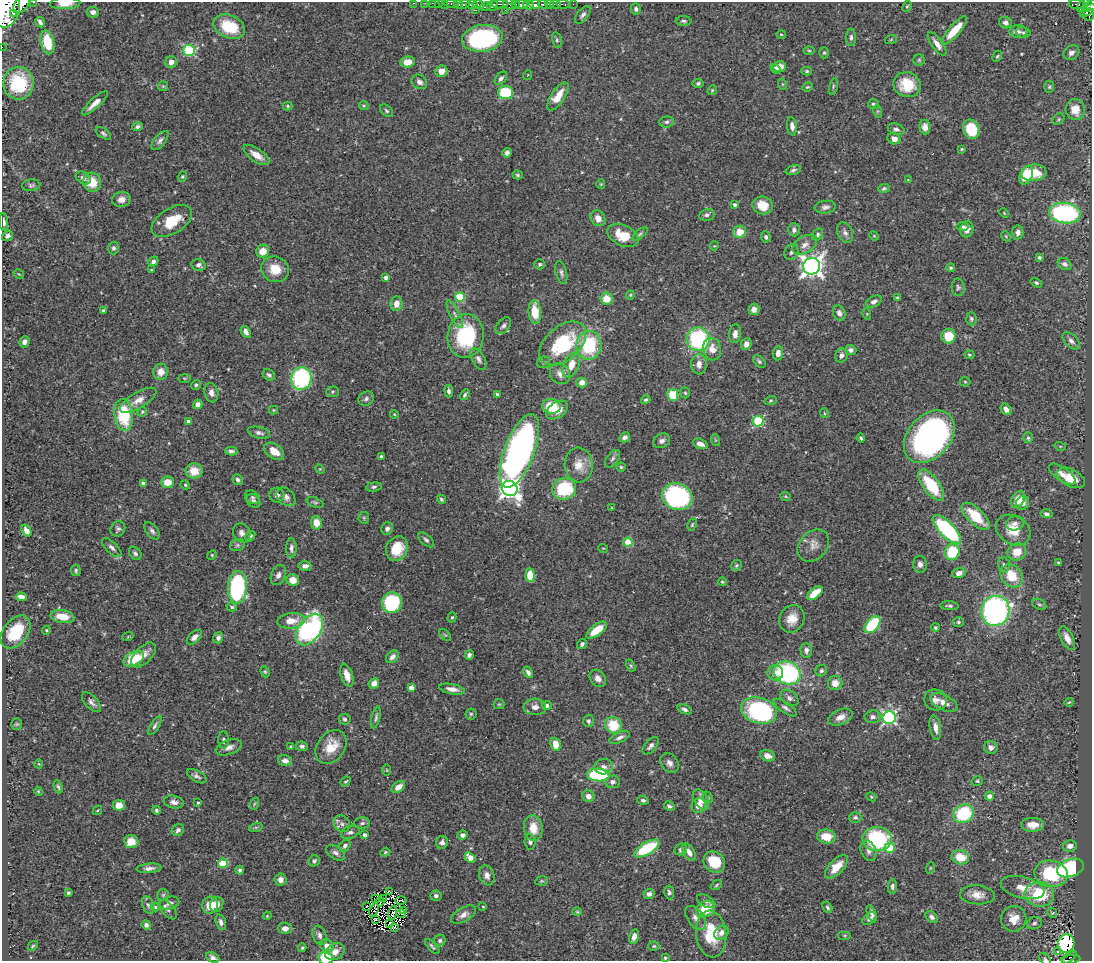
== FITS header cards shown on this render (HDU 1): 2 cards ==
NAXIS1  =                 1090
NAXIS2  =                  959

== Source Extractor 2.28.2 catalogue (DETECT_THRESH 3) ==
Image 1090 x 959 px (HDU 1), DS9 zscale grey, 1 PNG px = 1 image px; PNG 1094 x 963 px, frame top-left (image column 1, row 959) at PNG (2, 2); each listed source drawn as its Kron ellipse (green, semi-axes under 4 px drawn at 4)
Background 0.43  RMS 0.021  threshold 0.0627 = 3 sigma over >= 5 px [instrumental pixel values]
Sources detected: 521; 5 with non-positive FLUX_AUTO (blend fragments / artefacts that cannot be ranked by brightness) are neither listed nor drawn; of the other 516, the 500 brightest by FLUX_AUTO listed and drawn (16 fainter detections omitted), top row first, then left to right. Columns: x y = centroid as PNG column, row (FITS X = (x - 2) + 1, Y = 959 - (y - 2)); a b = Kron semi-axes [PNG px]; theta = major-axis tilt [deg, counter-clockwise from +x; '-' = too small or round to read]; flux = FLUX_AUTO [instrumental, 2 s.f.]
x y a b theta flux
34 2 3 2 - 28
65 3 15 5 2 14
413 3 3 2 - 10
425 3 3 2 - 4.3
432 3 2 2 - 5.9
438 3 2 2 - 6.9
451 3 7 3 -10 35
443 4 6 2 -46 5.4
458 4 4 3 - 100
500 4 8 3 3 140
509 4 6 5 - 150
516 4 4 3 - 58
521 4 7 3 -7 69
535 4 5 3 - 110
543 4 4 3 - 140
549 4 4 3 - 120
555 4 5 3 - 210
563 4 7 3 -8 44
573 4 2 2 - 3.6
1077 4 8 5 -1 67
21 5 10 6 48 890
463 5 6 3 20 300
472 5 6 4 1 260
479 5 6 3 -12 60
528 5 5 4 - 590
1083 5 8 3 56 43
493 6 5 5 - 120
907 6 6 4 65 1.9
1090 6 8 4 30 140
486 7 5 2 - 74
7 9 18 13 73 3300
636 9 6 5 - 3.2
476 10 2 2 - 4.5
505 10 3 2 - 18
1088 10 9 3 37 160
93 12 6 5 - 5.8
13 13 4 2 - 150
583 15 10 5 51 4.7
1089 15 6 5 - 170
683 21 8 4 -2 3
40 22 5 3 - 4.1
1005 23 6 5 - 5.3
229 27 16 11 -22 50
954 30 18 5 48 33
1018 32 9 6 -2 5.1
1023 32 7 5 -11 2.7
781 34 5 3 - 1.5
851 37 8 5 90 3.7
482 38 20 13 8 200
891 39 6 4 20 1.4
557 40 8 4 -77 2.5
47 42 12 6 -77 45
937 44 14 5 -54 9.8
2 47 2 2 - 3.8
189 50 6 5 - 120
809 51 6 4 -1 1.7
824 53 5 5 - 2
1071 53 8 7 - 6.5
997 56 6 4 65 2.1
919 60 5 5 - 2.3
171 62 6 5 - 9.1
407 62 7 5 4 15
780 67 6 5 - 11
776 69 6 4 -45 6.5
441 71 6 5 - 14
807 71 5 4 - 2.2
528 75 5 3 - 1.2
501 78 8 5 52 4.3
419 82 8 6 -35 6.5
18 83 16 15 - 83
698 83 5 4 - 2.7
782 84 5 3 - 1.3
907 85 13 12 - 44
163 86 5 5 - 1.5
833 86 8 3 78 2.2
807 87 5 3 - 1.8
1049 87 6 5 - 2.3
712 90 5 4 - 1.8
506 93 7 6 - 79
558 96 16 6 56 22
95 103 17 5 42 12
874 104 5 5 - 3
288 106 5 4 - 1.9
364 106 5 4 - 2
1075 110 10 9 - 22
386 111 7 5 -42 3
877 111 6 4 -72 1.8
1059 119 6 5 - 2.1
667 122 7 5 3 3.2
137 126 6 4 13 3.6
792 126 9 5 -81 6.9
925 127 7 5 -85 9
896 129 8 5 -16 4.8
971 129 10 8 -65 49
103 133 9 4 -34 3.2
894 139 6 5 - 7.4
160 141 11 5 49 5.1
962 149 3 2 - 1.5
507 153 5 4 - 4.1
256 155 15 6 -34 16
793 170 8 4 16 3.3
1034 173 13 8 6 35
518 175 5 4 - 2.2
1026 175 10 6 64 42
182 176 5 4 - 1.7
83 178 8 5 -34 5.3
908 180 4 4 - 1.2
92 182 9 9 - 25
601 184 4 4 - 1.5
31 185 9 6 3 3.5
884 188 6 4 20 2.5
121 199 9 7 11 8.2
735 205 4 4 - 2.9
763 205 10 9 - 25
825 207 10 6 6 5.4
1004 213 5 3 - 1.3
1065 213 16 10 -8 230
707 215 8 6 13 4.4
598 218 8 7 - 11
172 221 22 12 31 41
4 222 9 4 -87 4.7
963 227 6 4 8 3.3
967 229 8 6 77 8.8
794 230 6 5 - 4.2
740 232 6 6 - 21
1018 232 7 5 85 5.9
845 233 11 7 -65 6
640 234 9 4 39 2.5
623 235 16 10 -26 33
818 235 6 5 - 3
7 236 6 4 38 4.7
874 236 5 4 - 1.6
1006 236 5 4 - 1.5
766 237 5 4 - 3.5
805 245 13 8 30 10
714 246 5 3 - 1.2
113 248 6 5 - 3.7
263 251 6 6 - 16
791 252 8 6 59 4.4
1039 257 4 4 - 2.9
153 261 5 4 - 5.1
540 264 5 5 - 2.6
1065 264 7 5 -32 5.1
199 265 7 5 -19 4.8
812 266 8 8 - 990
951 268 4 4 - 2.2
275 269 14 12 -26 26
151 270 4 3 - 1.4
561 273 12 5 -75 4.5
19 274 5 3 - 1.3
386 278 4 3 - 5.1
1036 283 6 4 -31 2.5
958 287 9 6 -88 3.5
630 295 4 4 - 1.5
460 297 5 5 - 62
897 298 3 3 - 2
606 299 6 6 - 22
874 301 8 5 27 5.1
396 304 7 6 - 11
754 309 6 5 - 7.5
103 311 4 3 - 2.2
535 312 12 6 -85 33
839 313 8 6 -67 5.5
455 314 15 5 -63 6.6
867 314 5 3 - 1.3
971 319 6 5 - 2.8
503 326 10 6 50 4.4
246 332 6 4 -56 6.1
735 334 9 6 83 8.3
466 336 22 18 82 110
949 336 7 7 - 33
698 339 12 11 - 160
1071 341 10 6 -45 5.9
24 342 5 5 - 6.3
563 344 27 17 41 110
746 344 6 5 - 10
589 345 14 12 83 91
712 349 11 9 -75 15
851 350 6 5 - 5.1
778 353 7 5 81 9.1
841 355 7 6 - 6.2
969 355 5 4 - 1.8
478 359 12 6 -61 5.4
759 361 7 5 -46 2.8
543 362 7 6 - 2.7
699 364 10 7 88 9.7
571 365 13 7 66 19
161 372 8 7 - 14
560 374 11 9 -53 11
269 375 7 5 -36 3.7
184 378 6 3 -1 1.5
301 378 11 10 - 160
965 382 5 5 - 1.9
582 383 5 5 - 12
196 385 5 5 - 2.5
449 391 6 4 -79 3.4
332 392 6 5 - 2.6
211 393 10 7 -79 7.9
685 393 5 4 - 2
497 394 3 3 - 2.2
465 395 6 3 59 2.7
673 395 6 5 - 39
366 399 8 6 32 4.1
138 400 20 8 31 14
646 400 5 4 - 2.2
771 400 6 4 17 2
198 404 5 4 - 8
551 406 9 7 -12 46
1006 409 6 5 - 6.2
273 410 5 4 - 1.4
557 410 12 7 34 16
142 412 5 4 - 2.3
824 413 5 3 - 1.4
394 414 4 3 - 1.3
124 415 16 9 -83 80
189 421 4 3 - 5.6
758 421 5 5 - 120
259 433 11 5 -13 5.7
625 437 6 4 30 4.6
929 437 30 21 48 450
861 438 4 3 - 2.5
1028 438 5 4 - 2.4
715 440 6 3 -72 1.5
662 441 9 7 24 5.3
700 444 8 5 -20 7.1
1060 446 5 3 - 1.3
231 451 6 4 0 4
274 451 11 7 -34 17
519 451 39 15 69 630
381 456 4 3 - 2.2
613 459 10 6 53 4.2
579 465 17 14 -84 21
621 467 4 4 - 1.8
320 469 5 4 - 1.4
194 471 8 7 - 24
1062 474 16 6 -35 9.3
1071 478 15 8 -27 28
238 480 5 5 - 4.4
167 482 6 5 - 21
143 483 4 4 - 5.9
185 485 5 4 - 1.9
931 485 18 8 -53 62
374 487 7 4 8 3.2
510 488 8 7 - 670
564 489 12 10 20 86
277 495 7 7 - 5.8
677 496 15 13 -19 280
252 497 8 6 -36 3.4
286 497 11 8 -45 7
786 497 5 3 - 1.3
441 499 5 4 - 2.3
1018 499 9 6 59 22
253 501 8 6 -43 3.4
315 502 9 5 -20 2.7
1022 503 7 6 - 8.9
612 508 3 2 - 1.1
1046 514 6 4 -12 4.4
976 516 18 8 -44 50
364 518 6 5 - 2
316 523 7 5 -78 15
1015 523 9 7 16 5
692 525 6 4 64 1.8
118 529 8 7 - 4
387 529 6 5 - 4.6
947 529 18 7 -46 160
1013 530 18 14 -31 29
26 531 6 4 -58 7.8
152 531 10 6 -53 4.5
242 533 10 8 -61 6.9
250 536 6 3 50 2.8
426 540 10 5 -42 3.5
628 542 4 4 - 42
237 545 7 6 - 3.4
813 546 18 13 46 15
112 547 12 5 -43 5.4
291 548 10 5 88 4.9
603 548 5 3 - 1.2
397 549 12 10 62 36
952 552 8 7 - 60
1017 552 10 8 32 23
135 553 7 5 -49 3.7
212 555 5 4 - 1.5
1058 563 3 2 - 1.5
920 564 8 7 - 6.1
736 565 5 5 - 2.4
1004 565 8 5 -75 3.6
305 566 6 5 - 6.9
76 570 6 5 - 2.5
959 573 7 5 16 7.9
278 575 10 7 69 6
530 575 7 4 -88 26
1012 576 12 10 -52 37
293 580 6 5 - 16
722 582 4 3 - 1.8
237 587 16 9 87 170
815 593 9 5 37 28
21 597 5 4 - 8.8
392 603 10 10 - 100
1039 604 7 5 -29 2.8
949 606 9 4 -4 3.4
232 607 5 4 - 2.4
995 611 15 14 - 390
62 617 12 6 -9 24
452 617 5 4 - 2
792 619 14 12 60 18
291 621 14 7 7 19
958 622 5 5 - 2.4
872 625 10 6 48 100
935 627 4 4 - 2.1
46 630 4 4 - 1.8
309 630 17 11 56 300
597 630 12 5 37 32
16 632 18 12 52 50
445 635 7 4 -44 2
128 636 5 3 - 1.4
194 637 9 5 42 7.6
218 638 6 5 - 4.8
1067 638 13 6 -64 11
582 644 5 4 - 3.5
806 650 7 5 -88 5.1
144 655 15 8 46 14
469 655 5 4 - 3.4
392 657 7 5 44 5.4
134 659 11 6 28 52
631 666 6 4 -59 1.8
821 671 6 5 - 3.1
265 672 6 4 -67 2
528 672 6 4 -58 5
775 673 8 7 - 11
787 673 14 11 -22 190
347 675 12 6 -72 14
598 678 9 7 -54 8
374 683 5 5 - 9.4
835 683 7 7 - 14
411 688 4 4 - 8.9
452 689 13 5 -11 9.6
789 698 10 7 -35 5.5
935 700 11 10 - 9.1
91 702 12 6 -47 5.6
944 702 15 7 -25 12
1069 702 4 3 - 1.2
499 704 5 5 - 1.7
547 706 5 4 - 3.7
535 707 11 8 -3 8.9
785 708 13 5 -34 4.8
685 709 7 4 -22 4.5
759 711 18 12 -16 210
471 714 5 5 - 2.2
840 717 13 7 23 12
872 717 8 6 8 4.7
376 718 11 4 77 3.3
889 718 6 6 - 290
345 719 6 5 - 2.8
588 721 6 5 - 3.1
17 724 5 5 - 1.8
613 725 8 8 - 42
155 726 10 4 58 3.6
935 728 12 5 -80 8.9
620 737 11 5 23 6.1
224 740 8 5 -87 3.2
556 744 7 5 -68 18
302 746 6 4 -8 3.8
651 746 10 5 49 5.3
229 747 13 7 19 8.3
291 747 3 3 - 1.9
331 747 18 13 53 30
991 747 7 6 - 5.4
768 756 7 5 -16 9.8
285 761 7 5 -12 7.5
669 763 11 8 -53 7.4
39 764 4 3 - 1.1
604 767 9 7 3 6.7
387 770 5 3 - 1.3
598 775 11 6 -3 120
197 776 11 5 -30 5
345 781 5 3 - 2
977 781 6 4 15 2.2
613 782 7 6 - 5.4
58 787 7 3 -70 2.3
398 787 8 5 37 11
38 791 4 3 - 1.3
588 796 6 5 - 8.2
989 796 4 4 - 7.2
708 797 6 4 -67 1.9
871 797 5 4 - 1.6
701 799 11 7 -59 11
643 800 5 4 - 3.2
174 802 10 6 -11 7.4
198 803 3 3 - 1.9
254 804 6 4 71 2
119 805 6 5 - 16
669 806 5 4 - 3.3
699 806 7 7 - 14
97 810 5 3 - 1.3
156 810 4 4 - 2.6
963 814 11 9 31 83
855 817 6 5 - 3.1
362 823 8 5 2 3.4
342 824 9 7 -44 6.4
1032 825 11 7 0 14
256 827 7 4 18 2.6
533 828 13 9 -83 23
178 830 7 5 42 4
350 832 9 6 19 4.6
364 835 4 4 - 3.4
462 835 5 4 - 4.8
826 837 9 7 -7 26
877 839 14 12 -1 140
131 841 7 6 - 20
442 842 6 6 - 5.9
530 842 8 5 -85 3.9
345 846 6 5 - 4.5
1070 846 7 5 10 6
890 848 5 5 - 55
647 849 14 6 31 94
681 849 6 5 - 3.5
868 851 11 7 -69 5.8
385 852 5 4 - 1.6
689 852 10 5 -58 7.5
335 853 11 6 -33 5.4
470 857 6 4 -38 13
960 857 9 7 -13 29
314 861 6 5 - 3.6
714 862 11 10 - 44
223 863 5 4 - 42
836 867 14 7 46 26
149 868 12 4 5 6.4
930 868 6 3 72 1.4
1071 868 14 8 19 190
240 870 4 4 - 2.7
1051 874 17 13 -11 85
487 875 10 7 -71 7.8
280 880 6 6 - 6.9
541 881 6 4 9 2
716 885 6 4 38 1.8
892 886 7 4 84 3.5
1022 888 22 10 -14 20
389 891 4 2 - 1.4
669 892 7 5 -81 3.3
68 893 4 3 - 2.4
649 894 5 5 - 5.8
1039 894 15 12 -8 62
163 895 6 6 - 2.5
977 895 17 9 -4 15
436 896 5 5 - 4.4
376 898 2 2 - 1.3
383 899 3 2 - 1.2
401 901 5 2 - 2.3
706 901 10 5 -28 4.7
380 902 4 2 - 1.6
169 903 10 6 16 5.9
217 904 8 6 64 10
148 905 9 5 -72 3.9
210 905 8 8 - 26
367 906 4 2 - 1.2
155 907 4 4 - 1.9
483 907 4 3 - 1.1
827 907 6 4 -58 2.5
705 909 10 7 28 34
168 910 11 6 -48 4.8
374 910 7 3 70 2.2
403 910 4 2 - 1.4
577 912 5 4 - 1.6
393 913 7 2 77 1.7
1052 913 5 4 - 1.7
401 914 5 2 - 1.2
872 914 9 4 -71 4.8
463 915 14 7 29 8.4
267 916 4 3 - 1.2
932 917 7 5 -42 4.7
696 918 14 8 -54 8.9
375 919 3 2 - 1.1
870 919 8 5 36 6.5
1014 919 13 12 - 19
221 922 8 5 -72 4.8
390 923 3 2 - 2.3
1034 923 8 6 18 3.8
146 925 5 4 - 4.9
394 927 4 3 - 1.8
285 928 7 5 -2 8.2
721 933 8 6 41 6.6
711 934 23 15 -84 50
319 935 10 6 -71 6.5
845 935 7 4 0 1.9
634 936 7 4 75 7.8
440 941 6 5 - 3.3
1066 943 9 8 - 180
33 946 6 4 45 1.8
327 946 7 5 -23 11
432 946 9 4 -47 2.7
654 946 5 4 - 2
302 948 4 3 - 2
1058 951 3 3 - 3
335 952 10 7 32 10
213 957 7 5 -27 4.3
1069 957 8 2 38 24
326 958 7 6 - 48
665 958 4 3 - 1.7
1045 959 7 5 -49 2.7
1071 959 9 3 8 69
At the frame edge (FLAGS 8, measured only in part): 15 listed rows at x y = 34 2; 65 3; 413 3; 425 3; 432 3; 438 3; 443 4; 21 5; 1090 6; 7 9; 2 47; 4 222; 326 958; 1045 959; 1071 959
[16 fainter detections neither listed nor drawn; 5 non-positive-flux detections neither listed nor drawn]